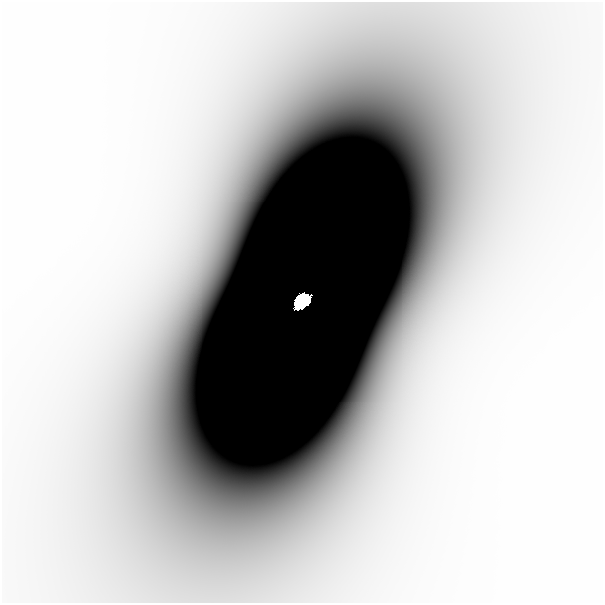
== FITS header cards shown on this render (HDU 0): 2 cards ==
NAXIS1  =                  601
NAXIS2  =                  601

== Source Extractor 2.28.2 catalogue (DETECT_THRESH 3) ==
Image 601 x 601 px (HDU 0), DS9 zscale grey, 1 PNG px = 1 image px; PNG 605 x 605 px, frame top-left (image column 1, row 601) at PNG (2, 2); no overlay
Background -1.57e-10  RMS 6.1e-11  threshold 1.82e-10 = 3 sigma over >= 5 px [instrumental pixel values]
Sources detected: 3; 1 with non-positive FLUX_AUTO (blend fragments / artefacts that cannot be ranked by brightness) is not listed; the other 2 listed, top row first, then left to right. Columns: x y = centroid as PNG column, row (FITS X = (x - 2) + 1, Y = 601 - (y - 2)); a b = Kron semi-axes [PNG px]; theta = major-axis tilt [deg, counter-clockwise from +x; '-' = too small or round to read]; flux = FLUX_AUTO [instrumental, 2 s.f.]
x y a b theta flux
198 301 52 27 65 4.1e-07
302 301 14 10 50 8.1e+00
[1 non-positive-flux detection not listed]